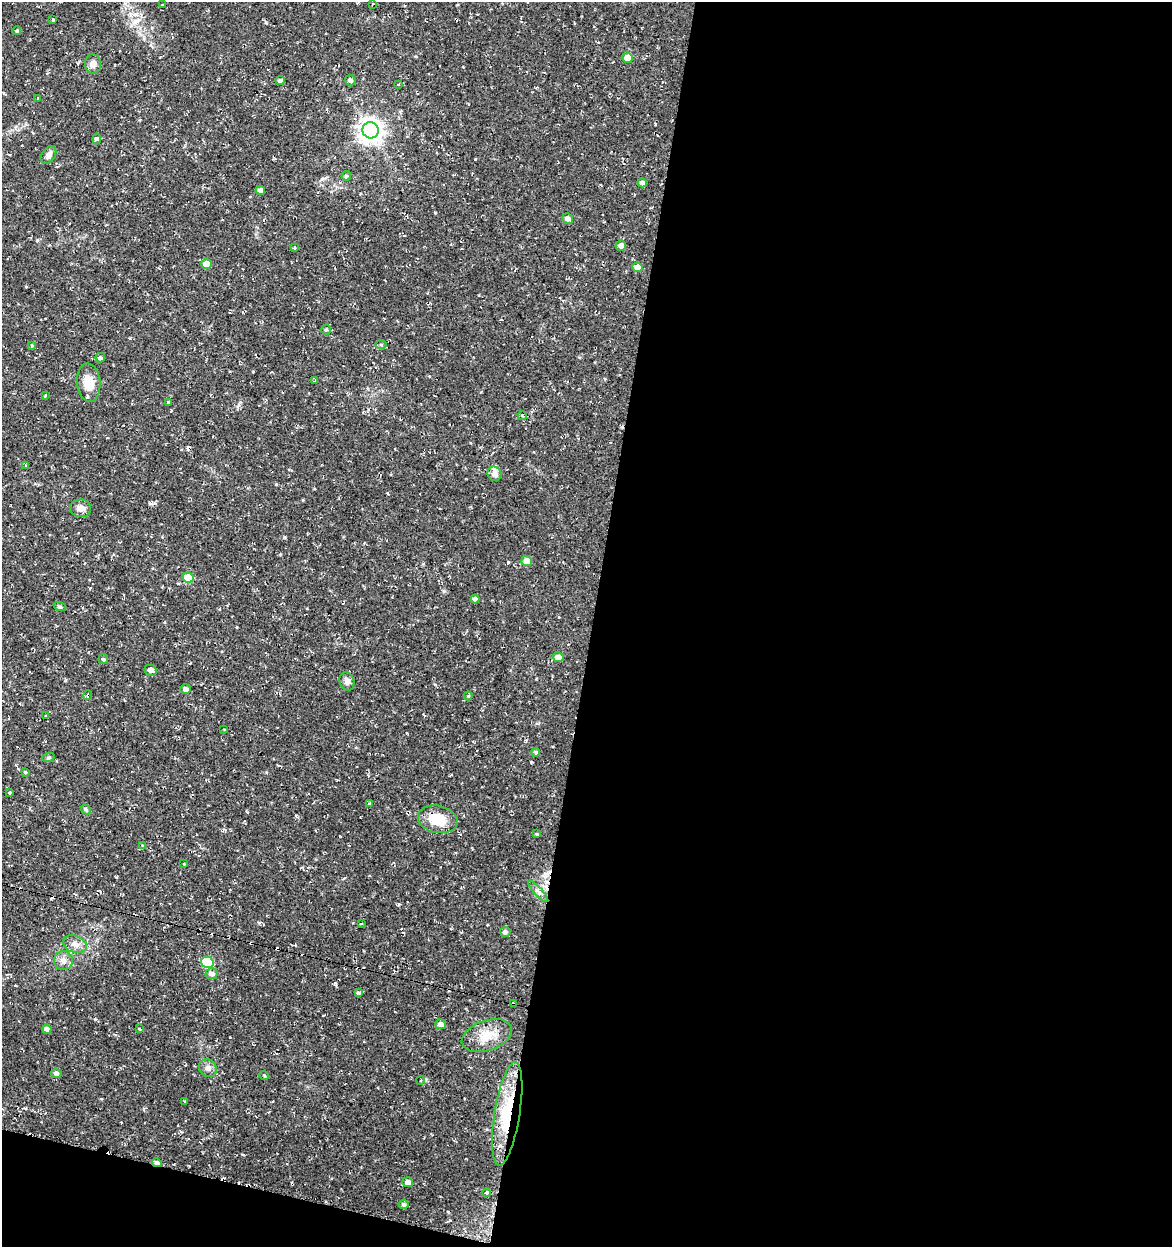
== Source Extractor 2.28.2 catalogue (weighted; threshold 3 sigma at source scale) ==
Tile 16 of 4 x 4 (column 4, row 4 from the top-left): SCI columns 3793-4962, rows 1-1245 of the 5185 x 4991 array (HDU 1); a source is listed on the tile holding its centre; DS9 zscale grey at full resolution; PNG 1174 x 1249 px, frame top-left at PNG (2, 2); each listed source drawn as its Kron ellipse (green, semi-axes under 4 px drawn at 4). Shown black and unused: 52% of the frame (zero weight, under 2 of 3 exposures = <1% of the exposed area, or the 3 px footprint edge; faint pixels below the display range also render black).
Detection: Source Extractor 2.28.2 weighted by HDU 2 'WHT'; one run over the whole footprint, this tile lists its part. Background 0.0282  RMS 0.0038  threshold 0.0172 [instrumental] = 3 sigma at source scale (4.5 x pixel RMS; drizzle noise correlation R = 1.50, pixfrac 1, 0.0396/0.0396 arcsec/px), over >= 5 px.
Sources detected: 94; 13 cosmic-ray / hot-pixel residue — neither listed nor drawn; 2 inside a brighter listed object's ellipse — not listed separately; the other 79 listed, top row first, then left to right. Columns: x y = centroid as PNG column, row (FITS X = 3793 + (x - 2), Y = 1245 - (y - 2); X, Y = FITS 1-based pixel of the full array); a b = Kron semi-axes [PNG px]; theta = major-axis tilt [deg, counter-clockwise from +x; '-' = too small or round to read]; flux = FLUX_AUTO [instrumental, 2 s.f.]
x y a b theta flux
163 4 4 2 - 0.31
373 4 3 2 - 0.27
53 20 3 3 - 0.92
17 31 4 3 - 0.51
627 58 5 5 - 4.1
93 64 10 8 -87 2.4
350 80 5 5 - 1.1
280 81 4 4 - 1.3
398 84 3 3 - 0.63
37 98 2 2 - 0.31
370 130 8 8 - 320
96 139 5 3 - 0.63
48 155 10 6 57 1.9
346 176 5 4 - 0.49
642 183 4 4 - 1.6
260 190 5 4 - 1.7
568 219 5 5 - 1.6
621 245 5 5 - 1.6
294 248 3 3 - 0.47
207 264 5 5 - 5.5
637 267 5 5 - 3.1
326 330 5 4 - 0.49
381 344 6 4 -1 0.47
32 345 3 3 - 0.34
100 358 5 4 - 0.72
314 381 3 3 - 0.38
89 383 19 11 -85 5.4
45 395 3 2 - 0.51
168 403 3 3 - 0.54
522 416 4 3 - 0.6
26 465 3 3 - 0.35
494 474 7 6 - 2.2
81 508 10 8 -3 2.5
527 561 5 5 - 4.3
188 577 5 5 - 9.6
475 599 4 4 - 1.6
60 607 6 4 -18 0.51
558 657 5 5 - 2.8
103 659 5 5 - 0.52
150 670 6 5 - 2.1
347 681 9 7 -73 1.7
186 689 5 5 - 1.6
88 695 5 4 - 1.1
468 696 4 4 - 0.39
46 716 4 2 - 0.26
224 729 3 2 - 0.28
536 752 4 4 - 0.69
48 758 6 4 19 0.55
25 772 3 3 - 0.4
9 793 4 3 - 0.39
370 803 4 4 - 0.46
86 809 5 4 - 0.56
438 819 20 13 -12 9.8
537 834 4 3 - 0.42
142 846 3 3 - 0.75
184 864 3 3 - 0.26
538 891 14 4 -47 1.5
361 924 4 2 - 0.35
505 932 5 5 - 1.1
75 944 12 8 -19 2.4
63 961 9 9 - 2
207 962 6 5 - 22
211 974 6 5 - 1.6
358 993 4 3 - 1.4
513 1004 4 3 - 1.6
441 1024 5 5 - 1.8
47 1029 5 4 - 1.8
139 1029 4 2 - 0.33
487 1035 26 15 19 7.8
208 1068 9 8 - 1.7
56 1073 5 5 - 1.2
264 1075 5 3 - 0.36
421 1080 4 4 - 0.83
185 1101 3 3 - 0.35
507 1114 52 12 81 23
157 1163 5 4 - 1.7
408 1182 5 5 - 2.2
486 1193 4 3 - 0.49
404 1204 5 5 - 0.79
Overlapping masked pixels (flux is a lower limit): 4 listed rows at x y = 88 695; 513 1004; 507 1114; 157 1163
Unlisted compact peaks at least as high as the median listed source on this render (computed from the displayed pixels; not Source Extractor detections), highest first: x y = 95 1019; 284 537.